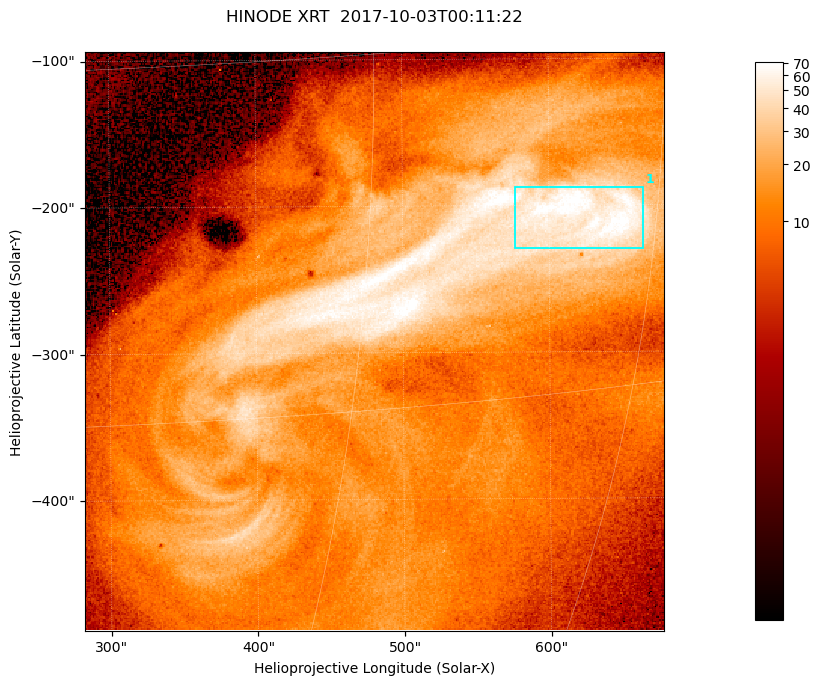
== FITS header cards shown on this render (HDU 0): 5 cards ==
TELESCOP= 'HINODE  '           /
INSTRUME= 'XRT     '           /
DATE_OBS= '2017-10-03T00:11:22.255' /
CTYPE1  = 'Solar-X '           /
CTYPE2  = 'Solar-Y '           /

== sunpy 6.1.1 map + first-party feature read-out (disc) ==
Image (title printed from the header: HINODE XRT  2017-10-03T00:11:22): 384 x 384 px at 1.03 arcsec/px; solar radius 958 arcsec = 932 px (partial field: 5.4% of the solar disc is inside the frame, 100% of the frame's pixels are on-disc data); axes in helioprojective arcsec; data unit not stated in the header (colour bar unlabelled)
Orientation: roll -0.357 deg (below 1 deg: not rotated)
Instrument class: DISC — disc imager (sunpy class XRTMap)
Bright regions (active regions / flare kernels): reference = the on-disc median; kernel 3 px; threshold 5 sigma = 42.5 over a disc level ~11.1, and >= 1.15x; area >= 147 px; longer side >= 5 px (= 5.1 arcsec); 1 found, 1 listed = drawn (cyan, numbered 1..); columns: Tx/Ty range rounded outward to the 5 arcsec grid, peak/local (2 s.f.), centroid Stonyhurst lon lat
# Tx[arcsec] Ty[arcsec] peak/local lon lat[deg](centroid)
1 575..665 -230..-185 7 +41 -7